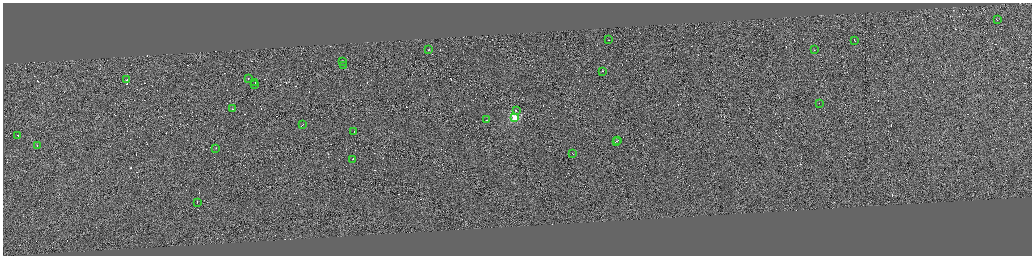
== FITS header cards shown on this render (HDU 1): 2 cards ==
NAXIS1  =                 4117
NAXIS2  =                 1013

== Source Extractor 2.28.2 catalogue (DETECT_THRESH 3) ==
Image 4117 x 1013 px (HDU 1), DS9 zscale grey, zoomed out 1/4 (1 PNG px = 4 x 4 image px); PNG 1034 x 258 px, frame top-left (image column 3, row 1010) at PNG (3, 3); each listed source drawn as its Kron ellipse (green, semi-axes under 4 px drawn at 4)
Background 0.0879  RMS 2.9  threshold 8.73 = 3 sigma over >= 5 px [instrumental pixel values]
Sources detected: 535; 508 cannot appear on this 1/4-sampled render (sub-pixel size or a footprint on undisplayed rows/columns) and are neither listed nor drawn; the other 27 listed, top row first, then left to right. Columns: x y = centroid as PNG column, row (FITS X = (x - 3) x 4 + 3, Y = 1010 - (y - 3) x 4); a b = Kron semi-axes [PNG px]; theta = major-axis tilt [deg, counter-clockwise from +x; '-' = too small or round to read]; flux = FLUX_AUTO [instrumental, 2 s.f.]
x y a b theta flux
997 20 2 1 - 13000
608 39 2 1 - 4400
855 40 2 1 - 12000
429 49 2 1 - 8100
814 50 2 1 - 5400
342 61 2 1 - 8200
344 65 2 1 - 5000
602 71 2 1 - 7500
248 78 2 1 - 11000
126 80 2 1 - 5600
255 82 2 1 - 8400
255 84 2 1 - 6600
819 103 2 1 - 6200
232 108 2 1 - 5700
516 110 2 1 - 18000
515 117 2 2 - 100000
486 120 3 1 - 13000
303 124 2 1 - 9100
354 132 2 1 - 4300
18 135 2 1 - 7100
618 140 2 1 - 8000
616 141 2 1 - 8200
37 146 2 1 - 14000
216 148 2 1 - 6600
573 153 2 1 - 10000
353 159 2 1 - 22000
197 202 3 1 - 12000
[508 sub-pixel or undisplayed-footprint detections neither listed nor drawn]